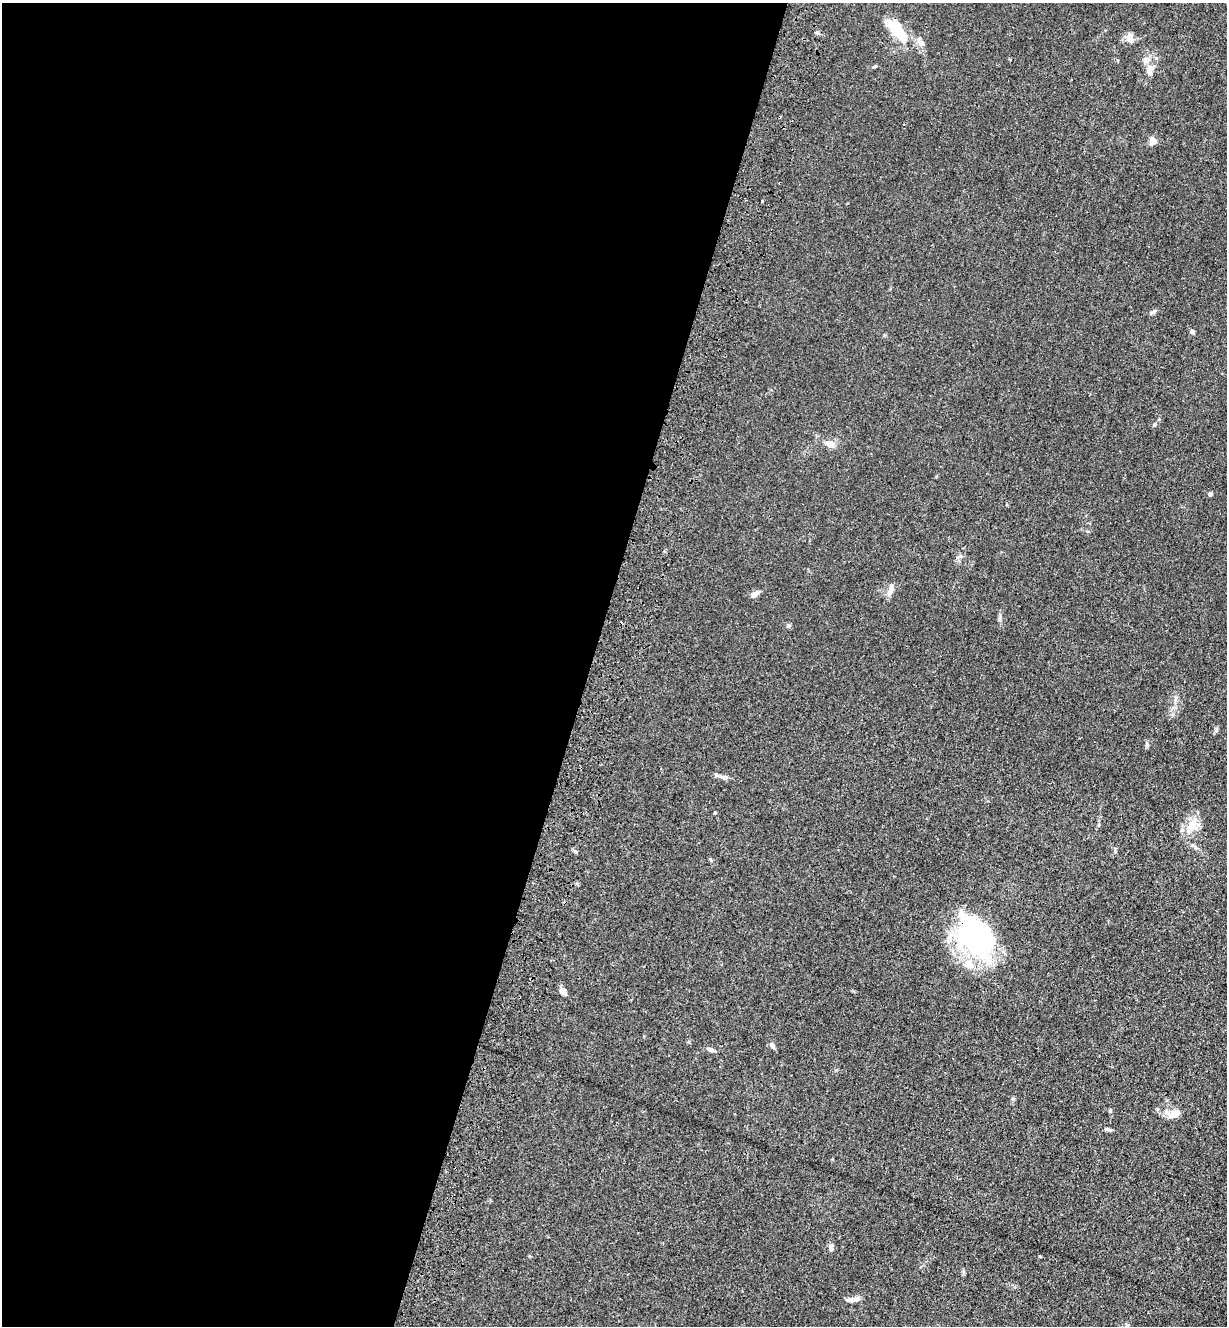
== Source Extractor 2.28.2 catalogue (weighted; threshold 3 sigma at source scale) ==
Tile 5 of 4 x 4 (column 1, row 2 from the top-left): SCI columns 230-1454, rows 2683-4006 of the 5485 x 5364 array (HDU 1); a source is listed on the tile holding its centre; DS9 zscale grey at full resolution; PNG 1229 x 1328 px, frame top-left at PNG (2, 3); no overlay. Shown black and unused: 48% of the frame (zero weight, under 3 of 4 exposures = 5% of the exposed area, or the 3 px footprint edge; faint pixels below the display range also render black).
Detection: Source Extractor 2.28.2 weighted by HDU 2 'WHT'; one run over the whole footprint, this tile lists its part. Background 0.0365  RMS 0.0045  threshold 0.0201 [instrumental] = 3 sigma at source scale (4.5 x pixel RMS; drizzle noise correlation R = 1.50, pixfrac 1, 0.05/0.05 arcsec/px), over >= 5 px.
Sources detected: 32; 3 inside a brighter object's white glare — not listed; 2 inside a brighter listed object's ellipse — not listed separately; the other 27 listed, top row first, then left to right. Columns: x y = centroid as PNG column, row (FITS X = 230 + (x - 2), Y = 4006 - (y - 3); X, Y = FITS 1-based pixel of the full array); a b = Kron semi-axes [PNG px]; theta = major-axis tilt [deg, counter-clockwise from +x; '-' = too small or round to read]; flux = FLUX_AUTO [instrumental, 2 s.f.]
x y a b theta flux
896 30 16 13 -75 12
1130 39 13 7 -76 2.8
921 43 15 7 -56 2.3
1150 68 9 9 - 2.2
1152 140 10 8 -66 1.9
762 201 3 3 - 0.34
1152 312 10 3 22 0.85
1192 331 5 5 - 0.89
1154 424 5 4 - 0.71
829 444 15 7 -18 2.9
1210 494 5 4 - 1.1
890 590 16 6 74 2.5
754 594 10 5 32 2.4
788 625 6 4 -71 0.65
1216 730 6 4 72 0.68
1147 745 7 5 -76 0.88
724 777 10 6 -7 1.9
715 813 4 3 - 0.43
1192 825 21 10 54 6.2
976 937 49 37 -43 65
563 991 8 6 -55 2.4
772 1045 10 5 -54 1.4
711 1049 8 5 -18 1.4
1174 1114 18 8 26 3.7
1109 1130 10 4 -18 0.92
831 1248 8 5 -77 1.8
853 1300 16 5 7 2.3
Overlapping masked pixels (flux is a lower limit): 1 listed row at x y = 976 937
Unlisted compact peaks at least as high as the median listed source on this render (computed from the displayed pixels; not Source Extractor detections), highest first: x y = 1040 1256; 1000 617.